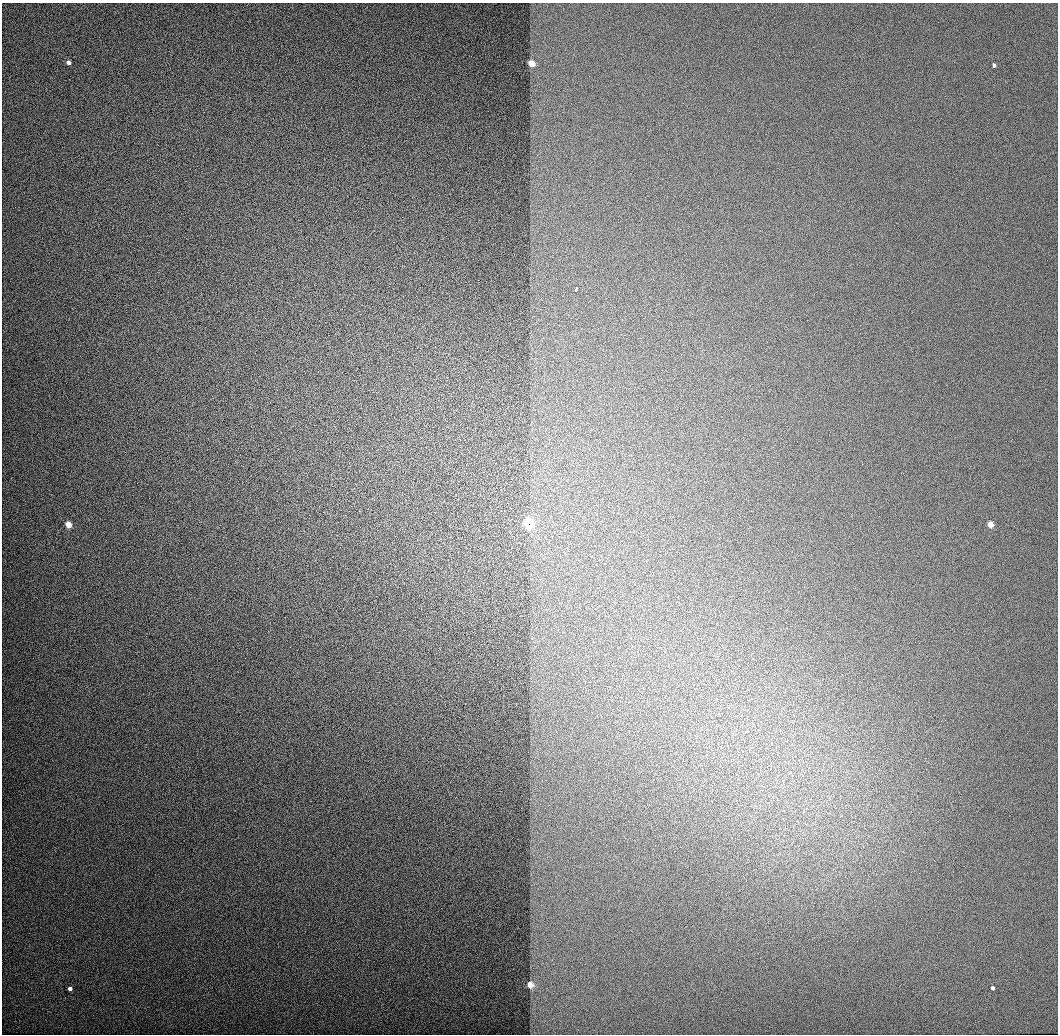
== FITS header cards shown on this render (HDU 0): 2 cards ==
NAXIS1  =                 1056 / Length of Axis 1 (Serial)
NAXIS2  =                 1032 / Length of Axis 2 (Parallel)

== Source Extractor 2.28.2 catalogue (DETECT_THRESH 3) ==
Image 1056 x 1032 px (HDU 0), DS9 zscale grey, 1 PNG px = 1 image px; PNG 1060 x 1036 px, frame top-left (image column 1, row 1032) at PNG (2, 3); no overlay
Background 516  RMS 3.4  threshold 10.1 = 3 sigma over >= 5 px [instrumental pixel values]
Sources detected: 10; all 10 listed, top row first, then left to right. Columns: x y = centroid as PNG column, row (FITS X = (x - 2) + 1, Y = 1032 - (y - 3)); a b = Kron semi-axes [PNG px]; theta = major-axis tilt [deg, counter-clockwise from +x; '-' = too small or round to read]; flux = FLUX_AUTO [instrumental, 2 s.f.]
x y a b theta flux
68 63 4 3 - 3800
531 64 4 3 - 22000
994 65 3 3 - 3300
576 289 4 3 - 2200
528 524 4 4 - 70000
68 525 4 3 - 23000
990 525 3 3 - 23000
530 985 3 3 - 25000
992 988 3 3 - 3200
70 989 3 3 - 3700